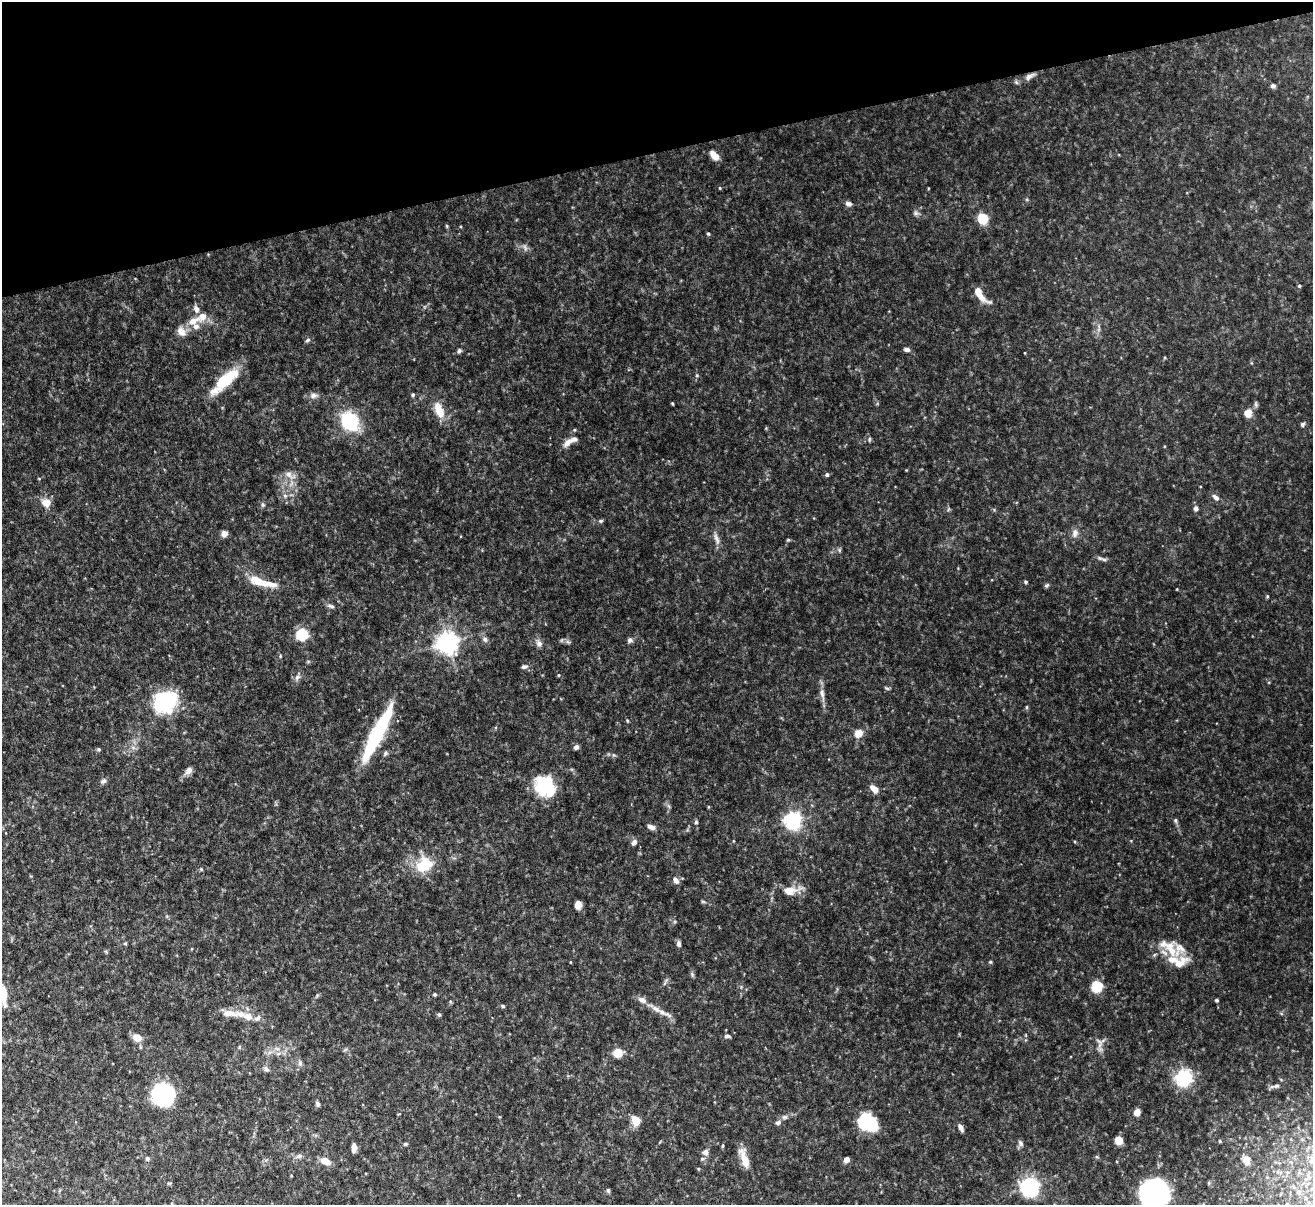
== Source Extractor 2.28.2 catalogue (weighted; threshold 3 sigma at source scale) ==
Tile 3 of 4 x 4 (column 3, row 1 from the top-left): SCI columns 2622-3932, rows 3755-4957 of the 5251 x 5230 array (HDU 1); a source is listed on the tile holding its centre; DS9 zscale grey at full resolution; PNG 1315 x 1207 px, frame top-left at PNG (2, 2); no overlay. Shown black and unused: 13% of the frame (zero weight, under 5 of 10 exposures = <1% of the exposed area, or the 3 px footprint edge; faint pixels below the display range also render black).
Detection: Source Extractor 2.28.2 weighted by HDU 2 'WHT'; one run over the whole footprint, this tile lists its part. Background 0.0912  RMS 0.0045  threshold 0.0182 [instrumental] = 3 sigma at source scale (4.09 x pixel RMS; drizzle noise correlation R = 1.36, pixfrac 0.8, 0.05/0.05 arcsec/px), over >= 5 px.
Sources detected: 151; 1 too faint to see at this stretch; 1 inside a brighter object's white glare — not listed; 13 inside a brighter listed object's ellipse — not listed separately; the other 136 listed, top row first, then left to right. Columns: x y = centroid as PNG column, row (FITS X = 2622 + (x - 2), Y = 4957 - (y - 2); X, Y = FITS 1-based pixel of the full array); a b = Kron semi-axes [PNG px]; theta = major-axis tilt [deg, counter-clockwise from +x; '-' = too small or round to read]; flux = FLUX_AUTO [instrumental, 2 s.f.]
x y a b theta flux
1030 76 19 7 28 2.7
1273 86 6 6 - 1
714 156 10 6 -46 4.2
720 188 4 4 - 0.35
848 204 8 6 -17 1.4
916 213 8 6 -1 1
983 218 6 6 - 21
447 226 6 4 -88 0.43
708 234 5 4 - 0.54
1299 286 5 4 - 0.56
980 294 25 8 -49 5.4
196 309 9 6 -70 1.8
194 321 18 9 27 5.2
1099 328 13 4 90 1.3
307 340 7 5 27 0.73
907 349 7 5 -8 1.3
459 351 6 5 - 0.78
1025 353 3 2 - 0.25
697 375 5 4 - 0.53
225 381 42 12 44 15
313 395 10 8 6 1.8
413 395 5 4 - 0.53
672 404 3 2 - 0.41
439 410 22 11 -68 6.2
1248 413 9 9 - 3.7
350 421 22 18 -52 23
1302 424 6 5 - 0.79
574 430 4 4 - 0.44
869 439 7 3 81 0.52
568 442 17 7 37 3
827 474 5 4 - 0.86
290 475 18 9 -29 3.1
39 479 4 3 - 0.31
285 496 6 6 - 0.96
1216 497 10 6 -41 1.7
46 503 12 10 -23 3.7
263 505 7 5 -82 0.77
1196 508 7 6 - 1.2
601 521 6 5 - 0.63
1075 533 13 8 81 2.2
224 534 7 6 - 2.1
716 539 17 6 -72 2.1
788 540 5 4 - 0.48
839 550 6 5 - 0.66
1100 558 10 5 -22 1.2
261 582 32 8 -15 11
1026 582 5 4 - 0.59
1047 585 7 5 20 0.66
1267 596 5 4 - 0.46
331 606 11 5 -17 1.1
302 634 7 7 - 25
485 639 8 6 -21 1.3
630 640 7 6 - 1.2
447 642 7 7 - 310
568 642 7 4 -18 0.79
539 643 11 8 -64 1.8
280 656 4 4 - 0.41
524 667 8 5 16 1.1
559 675 4 3 - 0.32
297 677 9 6 53 1.5
886 688 8 4 -26 0.59
822 694 20 6 -80 2.7
165 702 24 20 28 32
1027 707 6 4 89 0.47
627 720 5 4 - 0.45
858 733 9 9 - 3.8
377 734 58 11 63 40
576 747 6 6 - 1.2
99 749 6 5 - 0.57
385 753 7 5 52 0.85
188 771 9 7 46 2.2
103 781 9 6 36 1.1
544 785 22 21 - 19
874 789 11 6 -41 3.3
793 820 6 6 - 160
1175 820 7 5 -89 0.68
696 822 6 5 - 0.65
651 827 8 5 -24 2.3
634 842 8 6 52 1.5
424 865 18 14 37 14
201 869 5 5 - 0.45
676 880 9 6 -50 1.8
790 890 26 11 11 6.5
703 902 6 4 -19 0.48
578 905 8 6 80 2.7
125 943 5 3 - 0.39
679 944 7 5 -83 1.2
1169 948 58 15 -38 11
570 962 4 2 - 0.29
990 962 5 4 - 0.46
692 974 8 5 -67 0.71
1097 986 8 7 - 16
4 994 25 7 -89 4.8
435 994 4 4 - 0.57
1217 1000 4 4 - 0.52
503 1006 6 4 -28 0.57
656 1009 22 7 -34 4.1
240 1014 20 10 -4 5
439 1015 5 4 - 0.68
727 1036 8 4 -3 0.95
137 1038 10 8 -24 3.9
1100 1045 22 6 -88 2.3
618 1053 7 6 - 8.1
278 1054 7 4 20 0.89
300 1063 8 6 -89 1.1
266 1069 9 6 -43 1.1
1183 1078 10 10 - 32
1276 1086 11 5 12 1.3
163 1095 11 11 - 100
317 1104 6 5 - 0.96
1137 1112 5 5 - 4.5
785 1117 8 6 1 1.1
636 1121 12 9 -69 4.4
868 1122 20 15 -31 18
778 1123 7 6 - 1.2
961 1128 9 5 -61 1.7
1118 1140 6 6 - 6
1220 1141 5 4 - 0.42
1020 1143 9 6 -64 1.1
405 1144 6 4 16 0.65
723 1146 4 3 - 0.5
354 1148 9 4 88 2.2
706 1152 8 8 - 2
299 1156 8 6 16 1.2
147 1158 6 6 - 0.83
744 1158 24 9 -73 5.3
1312 1159 19 7 55 4.2
846 1160 4 4 - 4.3
1246 1160 5 5 - 13
325 1161 11 7 -31 4
1307 1178 17 6 48 3.7
1030 1187 8 8 - 130
608 1190 5 4 - 0.81
1299 1192 10 7 79 2.5
1157 1193 27 23 47 69
1306 1198 6 6 - 1.4
Overlapping masked pixels (flux is a lower limit): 1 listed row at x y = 1030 76
Isophote crosses this tile's border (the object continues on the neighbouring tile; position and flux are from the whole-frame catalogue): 3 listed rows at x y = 4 994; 1312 1159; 1157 1193